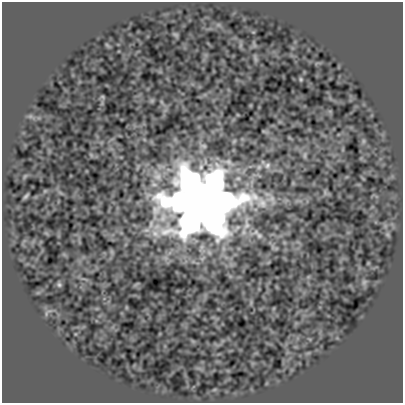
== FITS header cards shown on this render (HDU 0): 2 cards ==
NAXIS1  =                  401
NAXIS2  =                  401

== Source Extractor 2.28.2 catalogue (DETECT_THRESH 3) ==
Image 401 x 401 px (HDU 0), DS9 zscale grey, 1 PNG px = 1 image px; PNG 405 x 405 px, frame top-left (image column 1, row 401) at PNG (2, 2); no overlay
Background 1.02e-10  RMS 2.3e-06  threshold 6.77e-06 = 3 sigma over >= 5 px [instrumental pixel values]
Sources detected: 10; all 10 listed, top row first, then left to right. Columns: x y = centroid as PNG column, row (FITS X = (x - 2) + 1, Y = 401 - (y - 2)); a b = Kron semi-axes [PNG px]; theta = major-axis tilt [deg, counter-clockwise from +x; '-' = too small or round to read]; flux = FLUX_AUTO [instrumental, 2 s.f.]
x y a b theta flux
175 34 8 3 -19 2.0e-04
301 79 5 5 - 1.9e-04
103 97 6 4 -71 1.8e-04
363 141 7 4 90 2.6e-04
305 155 9 4 90 3.5e-04
267 165 9 7 49 6.0e-04
26 196 9 3 49 2.7e-04
202 202 26 24 -2 9.4e-01
364 282 7 6 - 3.8e-04
59 285 7 5 -63 2.5e-04